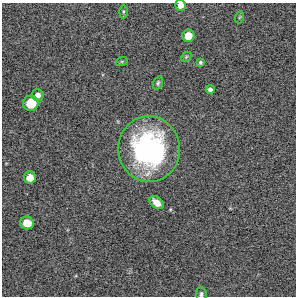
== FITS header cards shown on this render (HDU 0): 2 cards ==
NAXIS1  =                  294 /Length X axis
NAXIS2  =                  294 /Length Y axis

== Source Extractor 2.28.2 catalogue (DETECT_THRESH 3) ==
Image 294 x 294 px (HDU 0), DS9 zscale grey, 1 PNG px = 1 image px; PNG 298 x 298 px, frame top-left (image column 1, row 294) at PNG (2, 3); each listed source drawn as its Kron ellipse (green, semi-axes under 4 px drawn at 4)
Background 12400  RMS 370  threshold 1110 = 3 sigma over >= 5 px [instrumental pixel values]
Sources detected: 16; all 16 listed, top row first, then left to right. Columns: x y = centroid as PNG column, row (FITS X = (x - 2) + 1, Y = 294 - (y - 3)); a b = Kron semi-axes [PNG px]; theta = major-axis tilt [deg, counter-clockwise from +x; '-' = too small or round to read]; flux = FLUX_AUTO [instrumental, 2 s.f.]
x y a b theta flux
180 5 5 5 - 1.7e+05
123 12 7 4 89 3.7e+04
240 17 6 4 70 2.7e+04
188 36 6 6 - 3.2e+05
186 57 6 4 46 3.7e+04
122 61 6 4 19 3.2e+04
200 62 4 3 - 3.6e+04
158 83 7 5 71 4.8e+04
210 89 4 4 - 6.8e+04
38 95 6 5 - 1.3e+05
31 103 8 7 - 5.8e+05
149 149 33 31 -81 4.2e+06
30 178 6 6 - 2.7e+05
157 203 8 5 -41 2.2e+05
27 223 7 6 - 3.9e+05
201 294 7 5 -86 5.2e+04
At the frame edge (FLAGS 8, measured only in part): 2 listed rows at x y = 180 5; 201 294